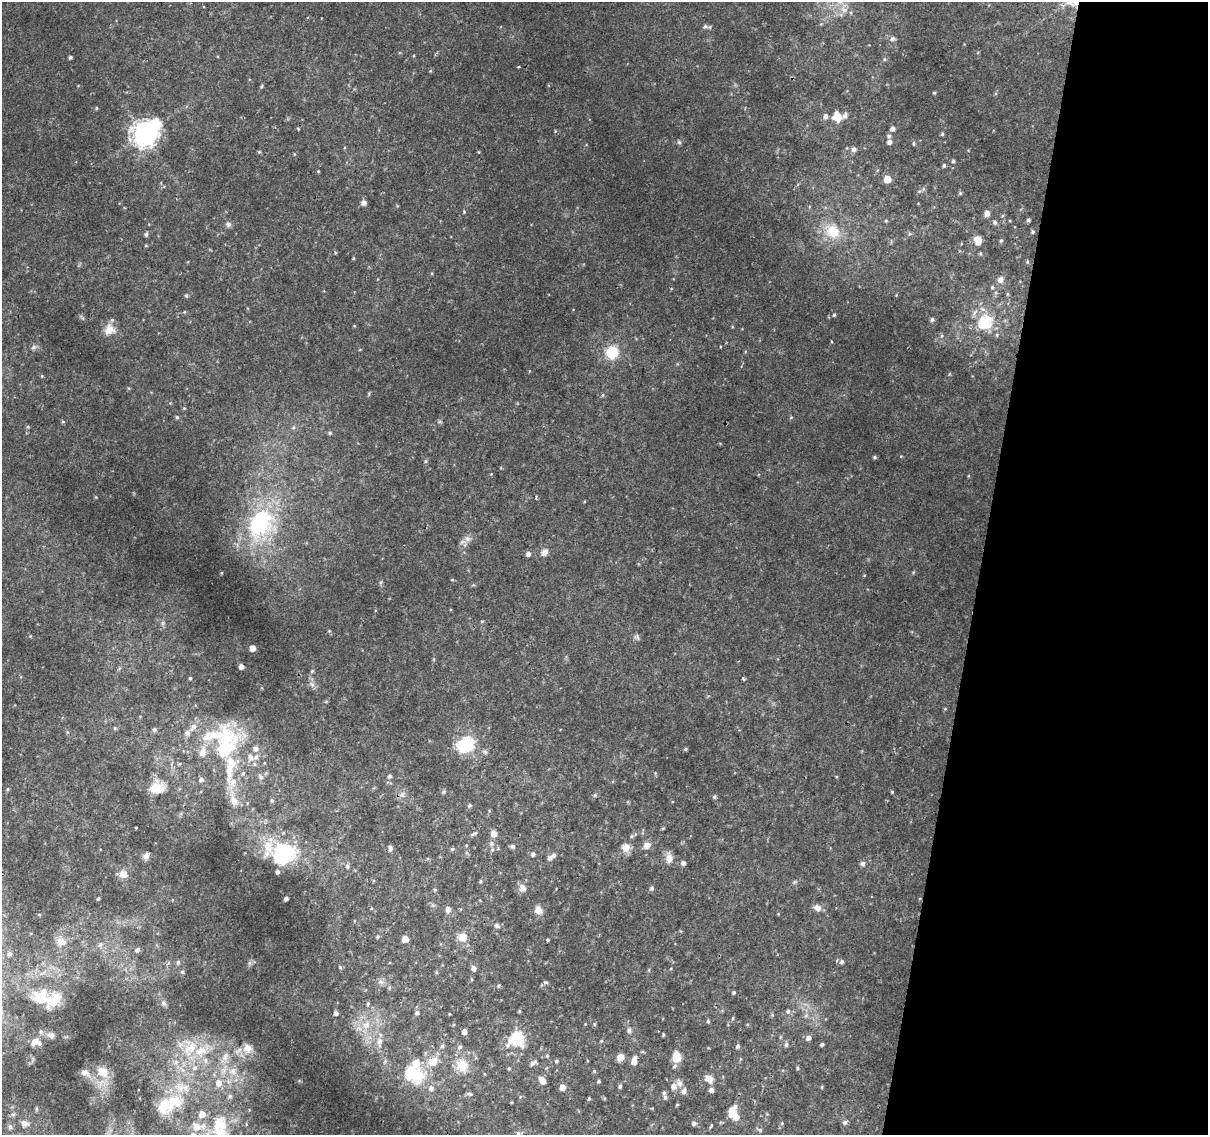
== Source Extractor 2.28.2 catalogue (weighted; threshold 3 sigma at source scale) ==
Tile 8 of 4 x 4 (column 4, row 2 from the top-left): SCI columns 3624-4829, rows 2529-3661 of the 4843 x 5116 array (HDU 1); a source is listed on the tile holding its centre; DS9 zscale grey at full resolution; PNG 1210 x 1137 px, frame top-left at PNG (2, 2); no overlay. Shown black and unused: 19% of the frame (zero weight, under 2 of 3 exposures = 2% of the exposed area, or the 3 px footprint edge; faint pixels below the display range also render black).
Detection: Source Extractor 2.28.2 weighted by HDU 2 'WHT'; one run over the whole footprint, this tile lists its part. Background 0.0111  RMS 0.0038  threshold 0.017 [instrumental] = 3 sigma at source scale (4.5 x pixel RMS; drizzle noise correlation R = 1.50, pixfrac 1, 0.0396/0.0396 arcsec/px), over >= 5 px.
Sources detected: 294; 2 too faint to see at this stretch — not listed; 39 inside a brighter listed object's ellipse — not listed separately; the other 253 listed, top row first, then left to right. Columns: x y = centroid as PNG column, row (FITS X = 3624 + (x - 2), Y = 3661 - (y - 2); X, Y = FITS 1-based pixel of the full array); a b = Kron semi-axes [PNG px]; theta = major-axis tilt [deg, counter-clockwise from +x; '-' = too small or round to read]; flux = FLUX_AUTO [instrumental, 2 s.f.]
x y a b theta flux
843 9 16 10 -79 4
705 26 8 6 -2 1.1
892 39 7 6 - 1.1
70 57 4 3 - 0.72
884 59 6 5 - 0.64
518 67 3 2 - 0.38
261 86 7 4 64 0.55
934 93 4 4 - 0.44
96 108 4 4 - 0.39
825 116 7 6 - 1.7
845 116 8 7 - 1.4
837 117 7 6 - 8.3
298 129 4 3 - 0.36
892 129 5 5 - 1.5
144 134 10 9 - 440
942 134 5 4 - 0.6
889 136 6 5 - 0.88
679 142 6 5 - 0.77
889 142 5 5 - 1.5
914 143 5 4 - 0.62
854 149 6 6 - 1.4
259 152 5 4 - 0.43
479 152 4 4 - 0.3
953 161 5 4 - 0.67
944 165 5 4 - 0.75
318 171 4 4 - 0.36
887 179 5 5 - 6.8
923 189 6 5 - 0.72
960 193 5 5 - 0.55
364 203 5 5 - 1.8
918 203 4 3 - 0.26
464 212 4 4 - 0.4
987 213 7 6 - 1.9
1003 215 5 4 - 0.43
1028 220 4 3 - 0.78
886 221 4 4 - 0.41
995 222 6 5 - 0.96
228 224 8 7 - 1.1
832 231 22 18 -41 12
1033 232 4 4 - 0.62
146 234 5 4 - 0.83
978 240 9 8 - 4
1001 240 5 4 - 0.58
146 245 5 3 - 0.35
335 253 5 3 - 0.35
980 254 5 4 - 0.53
353 258 4 3 - 0.39
1027 262 5 3 - 0.44
432 273 5 3 - 0.38
1000 280 10 8 75 1.9
992 287 6 5 - 0.71
186 296 5 4 - 0.57
184 312 5 4 - 0.4
834 315 5 4 - 0.56
82 317 11 3 -45 0.57
932 320 5 5 - 0.79
985 322 24 20 38 14
109 329 16 15 - 4.7
942 336 6 4 88 0.58
34 347 8 6 35 1.1
360 349 5 3 - 0.29
612 352 17 17 - 9.7
42 376 5 4 - 0.39
369 394 7 4 72 0.47
603 395 5 3 - 0.44
184 408 4 4 - 0.46
177 417 5 5 - 0.65
791 417 6 3 20 0.36
63 422 6 4 0 0.47
439 422 6 4 19 0.57
28 427 5 4 - 0.5
293 428 6 4 19 0.64
330 433 6 5 - 0.71
901 456 4 3 - 0.34
875 457 5 4 - 0.57
426 461 5 5 - 0.59
501 468 4 3 - 0.29
96 497 5 3 - 0.34
536 497 3 2 - 0.61
260 524 47 38 66 46
468 539 11 10 - 2.4
544 552 11 9 53 2.1
528 554 5 5 - 1.6
913 572 5 4 - 0.47
222 573 4 2 - 0.33
452 580 5 3 - 0.36
381 582 6 4 71 0.54
482 621 5 3 - 0.37
163 623 6 6 - 0.88
329 631 5 5 - 0.41
30 636 5 4 - 0.36
637 637 9 7 -46 1
252 648 5 4 - 3.8
241 667 4 4 - 2.2
119 668 6 4 88 0.6
312 671 5 4 - 0.53
190 678 4 3 - 0.44
743 679 5 3 - 0.53
312 684 9 6 -63 1.6
326 702 6 4 1 0.39
945 709 4 4 - 0.34
193 727 15 7 55 2.7
115 728 5 5 - 0.55
154 729 6 6 - 0.83
67 732 6 3 -72 0.43
465 745 22 18 26 17
256 748 6 6 - 1.6
224 749 45 24 43 26
686 749 4 3 - 0.61
485 752 8 6 -28 0.96
251 757 10 8 -81 2.4
264 763 4 3 - 0.3
179 764 6 3 18 0.48
390 776 6 5 - 0.88
261 777 8 6 -60 1.3
233 781 23 21 51 8.2
157 788 21 17 13 7.6
7 789 5 3 - 0.44
892 792 3 3 - 0.41
402 795 11 7 46 1.6
595 795 6 5 - 0.66
714 797 5 4 - 0.69
272 800 5 5 - 0.63
469 805 5 5 - 0.79
136 828 3 2 - 0.25
663 828 5 4 - 0.4
475 833 6 4 23 0.62
494 834 6 6 - 3
631 836 6 5 - 0.64
491 843 7 7 - 1.3
466 845 4 3 - 0.3
512 846 6 5 - 0.88
647 846 10 8 48 2.7
626 847 12 11 - 3.3
390 848 7 4 85 1.1
452 849 5 5 - 0.56
467 853 6 5 - 0.66
284 854 23 18 17 37
533 854 5 5 - 1.1
146 856 8 6 62 2.1
550 858 7 6 - 1.5
669 858 12 8 -84 3.6
683 863 5 5 - 1.3
862 863 7 6 - 1.1
347 866 6 5 - 0.91
123 874 13 11 -4 3.3
480 881 5 4 - 0.51
522 888 11 10 - 2.3
652 888 6 5 - 0.95
435 890 5 4 - 0.49
98 899 4 3 - 0.66
286 899 4 4 - 1
817 908 11 9 -22 2.2
448 909 6 5 - 2.8
538 910 11 9 -65 2.9
497 926 9 6 -33 1.2
378 937 5 5 - 0.56
462 937 13 12 - 4.1
405 939 5 5 - 5.5
548 940 3 3 - 1.2
61 942 16 13 -12 4.5
100 945 9 7 58 1.5
137 950 6 5 - 1.4
9 953 5 5 - 1
178 962 7 5 88 0.95
842 962 6 5 - 0.96
249 963 7 4 90 0.79
340 967 6 4 -46 0.49
474 968 5 5 - 1.9
671 968 4 3 - 0.3
649 970 5 3 - 0.42
182 972 6 5 - 0.72
436 972 5 4 - 0.47
471 979 5 3 - 0.38
381 982 10 6 -1 1.5
545 982 6 4 -11 0.61
499 985 5 4 - 0.49
734 992 4 4 - 0.54
52 1001 25 17 40 9.4
164 1003 9 7 -72 1.3
368 1004 6 4 69 0.55
519 1011 5 3 - 0.46
788 1011 6 5 - 0.94
336 1013 5 4 - 1.5
417 1013 6 5 - 1.1
449 1014 3 2 - 0.33
806 1015 6 5 - 0.84
733 1018 4 4 - 0.45
708 1021 5 4 - 0.52
594 1024 5 4 - 0.48
366 1025 16 12 46 6.8
629 1030 9 8 - 1.4
41 1032 7 6 - 0.99
464 1032 4 4 - 2.4
51 1035 10 8 -33 1.5
663 1035 5 3 - 0.45
809 1038 6 5 - 1.6
517 1039 12 10 27 24
35 1041 11 8 43 3.2
380 1041 11 9 72 3.2
601 1041 5 4 - 0.45
822 1044 4 3 - 0.83
786 1045 6 6 - 1.2
442 1046 6 5 - 0.88
738 1046 6 4 57 0.81
190 1048 29 19 55 15
247 1049 15 15 - 4.6
225 1056 15 9 71 3.9
547 1056 6 4 -76 0.57
621 1057 7 6 - 4
676 1057 8 6 -87 11
205 1060 10 6 -74 1.7
556 1061 5 5 - 0.63
634 1061 9 5 78 3.6
533 1063 12 6 31 1.5
462 1066 21 17 -68 8.5
675 1066 7 5 18 0.83
509 1068 5 4 - 0.51
797 1068 4 3 - 0.54
233 1071 14 13 - 5.8
594 1071 5 4 - 0.48
102 1072 18 14 -35 6.8
85 1073 14 9 -26 2.5
412 1073 39 26 -26 23
709 1078 10 7 -33 3.4
542 1080 8 5 -56 3.3
599 1081 4 3 - 0.83
680 1083 12 8 -63 2
620 1086 5 4 - 0.82
674 1086 7 6 - 2.3
562 1087 5 4 - 3.6
822 1087 5 3 - 0.33
711 1090 5 5 - 1.5
469 1094 9 4 -10 0.84
665 1097 7 5 -89 0.88
605 1098 6 3 90 0.4
589 1099 4 3 - 0.49
512 1102 4 3 - 0.36
164 1105 62 23 25 28
677 1105 4 4 - 0.45
36 1108 6 4 -71 0.54
732 1113 10 8 -82 5.7
13 1114 7 4 0 0.77
845 1122 6 6 - 1.1
25 1123 12 9 -8 2.6
694 1123 6 5 - 1.1
782 1123 5 4 - 0.42
219 1124 37 21 44 17
246 1124 6 3 -72 0.41
711 1126 6 3 64 0.43
10 1127 8 7 - 1.2
760 1130 7 5 -31 0.75
518 1133 8 6 76 1.1
Isophote crosses this tile's border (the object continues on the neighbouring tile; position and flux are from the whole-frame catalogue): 2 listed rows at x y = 164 1105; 518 1133